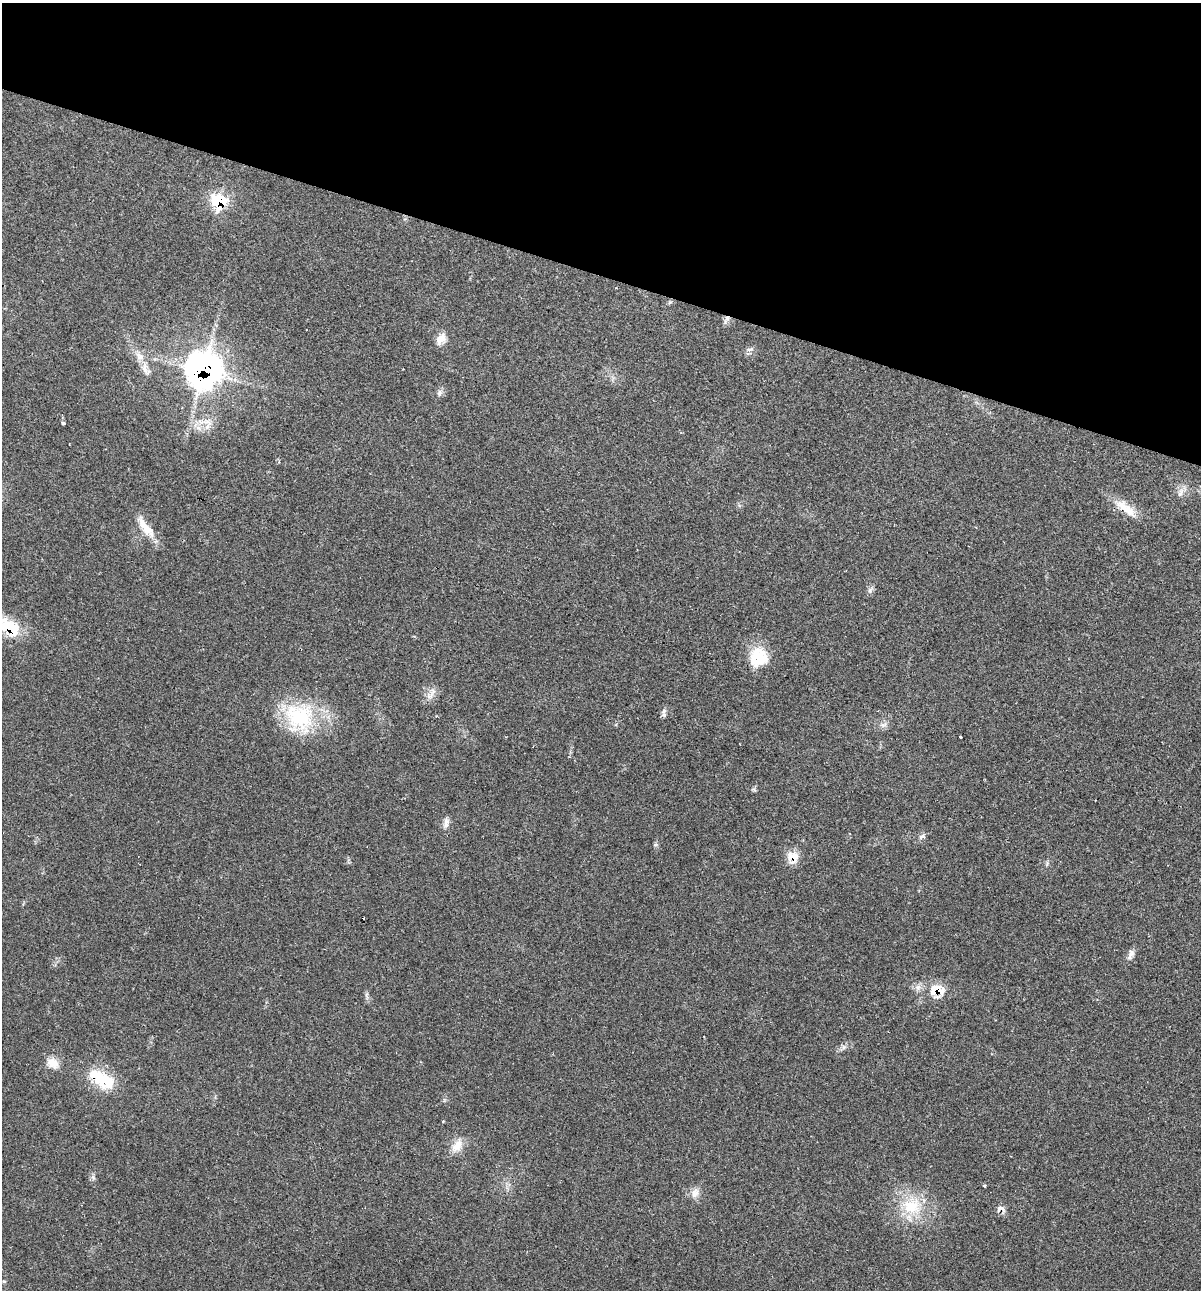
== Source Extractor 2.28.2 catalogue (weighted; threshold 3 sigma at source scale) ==
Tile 2 of 4 x 4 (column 2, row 1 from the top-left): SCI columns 1324-2522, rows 3867-5154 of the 5169 x 5155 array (HDU 1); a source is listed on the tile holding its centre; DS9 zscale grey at full resolution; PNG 1203 x 1292 px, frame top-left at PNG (2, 3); no overlay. Shown black and unused: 21% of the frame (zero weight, under 2 of 3 exposures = <1% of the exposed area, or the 3 px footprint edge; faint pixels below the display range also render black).
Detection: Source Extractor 2.28.2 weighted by HDU 2 'WHT'; one run over the whole footprint, this tile lists its part. Background 0.0685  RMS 0.0055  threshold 0.0247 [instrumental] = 3 sigma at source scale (4.5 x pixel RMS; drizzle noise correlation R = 1.50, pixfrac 1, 0.05/0.05 arcsec/px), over >= 5 px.
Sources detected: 37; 1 inside a brighter object's white glare — not listed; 1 inside a brighter listed object's ellipse — not listed separately; the other 35 listed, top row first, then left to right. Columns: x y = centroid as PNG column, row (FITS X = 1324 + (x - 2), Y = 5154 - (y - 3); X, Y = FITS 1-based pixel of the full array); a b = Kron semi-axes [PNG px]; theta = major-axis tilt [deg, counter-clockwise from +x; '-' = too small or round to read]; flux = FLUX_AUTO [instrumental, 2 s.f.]
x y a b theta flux
218 201 12 12 - 31
727 318 7 6 - 1.9
441 339 14 9 48 5.6
750 349 10 4 5 1.3
145 369 23 7 -72 4.9
203 370 20 19 - 270
439 393 9 7 78 1.9
63 423 5 3 - 1
208 424 21 12 87 7.2
1181 492 12 5 69 2.4
1126 508 34 11 -37 11
145 527 36 10 -52 9.2
870 590 8 4 -83 1.4
10 627 26 14 -34 23
758 657 22 21 - 18
430 696 15 8 43 3.9
664 715 7 6 - 1.4
299 717 42 38 -55 43
884 725 10 4 18 1.6
960 737 3 3 - 1.4
446 823 14 7 79 2.7
922 836 10 5 23 1.8
793 857 15 13 -79 7.6
1131 952 11 7 -58 2.2
937 990 21 16 -6 12
844 1047 7 4 71 1.2
53 1063 17 13 -31 5.9
106 1080 27 20 -28 20
443 1121 3 3 - 0.54
457 1146 20 11 50 6.9
93 1177 7 5 -56 1.2
984 1186 5 3 - 0.59
695 1193 14 10 58 4.2
911 1206 28 22 3 23
1001 1209 12 8 -8 2.7
Overlapping masked pixels (flux is a lower limit): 8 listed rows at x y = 218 201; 727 318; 203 370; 1126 508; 10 627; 793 857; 937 990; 1001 1209
Isophote crosses this tile's border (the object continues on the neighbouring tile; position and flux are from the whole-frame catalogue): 1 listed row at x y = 10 627
Unlisted compact peaks at least as high as the median listed source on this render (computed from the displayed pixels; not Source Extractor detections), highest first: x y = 655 845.